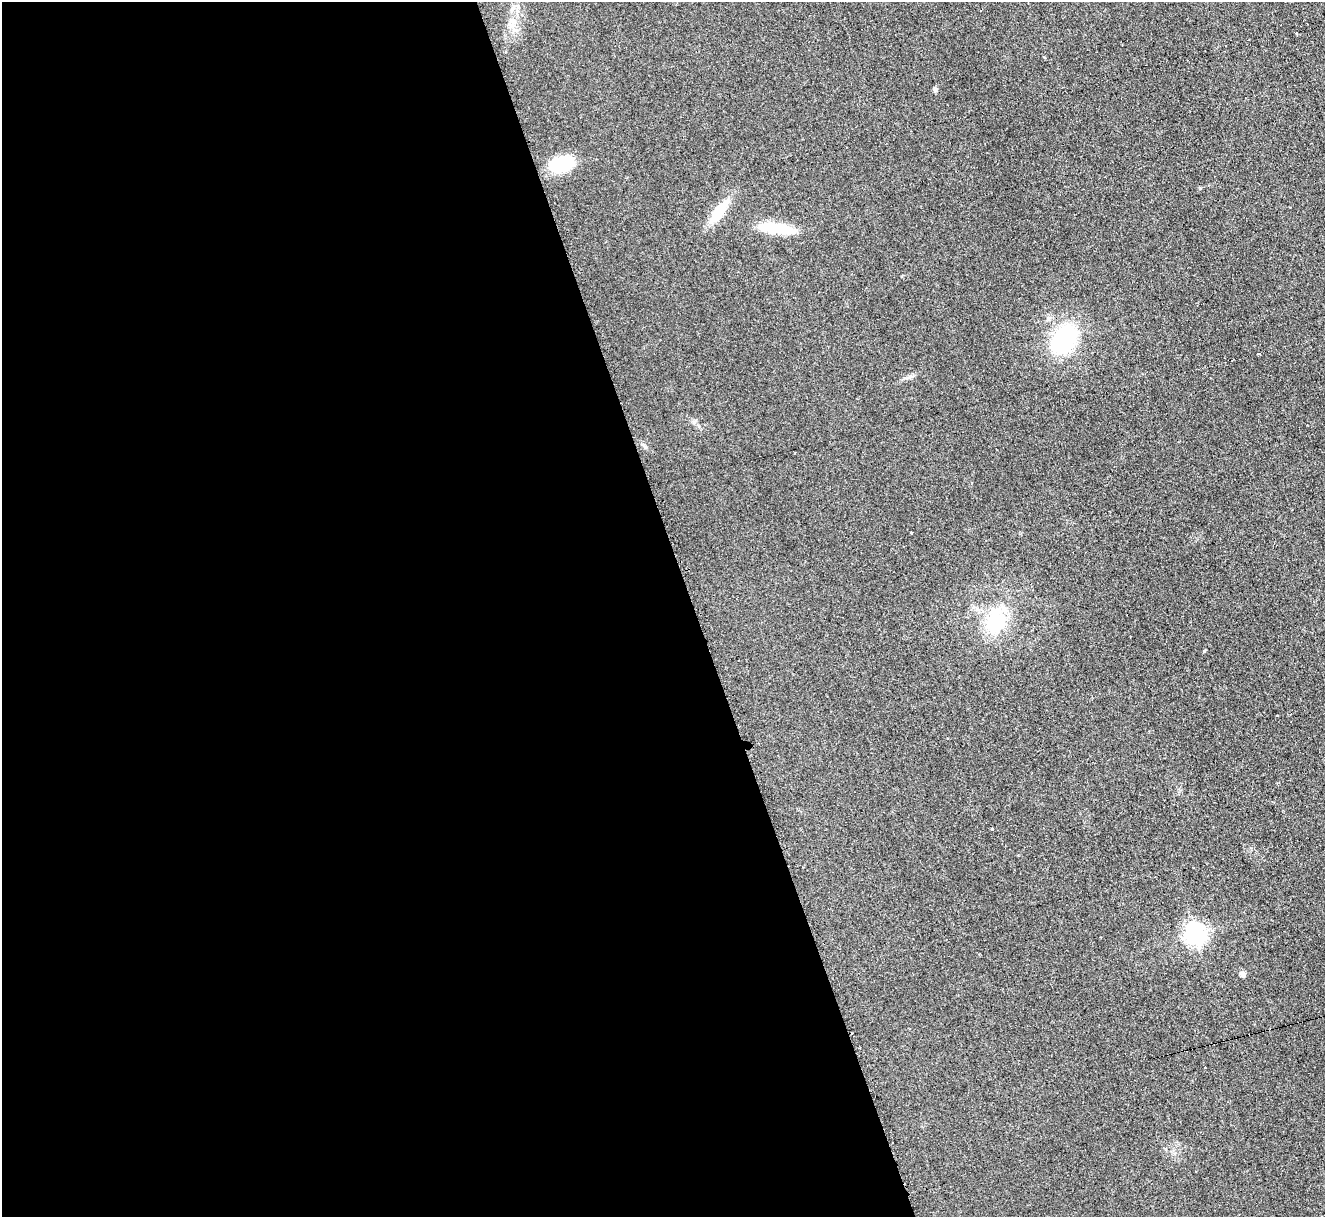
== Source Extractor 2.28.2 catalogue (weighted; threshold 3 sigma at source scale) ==
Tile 9 of 4 x 4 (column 1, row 3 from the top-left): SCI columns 20-1342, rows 1489-2703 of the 5319 x 5278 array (HDU 1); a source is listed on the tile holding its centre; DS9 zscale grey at full resolution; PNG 1327 x 1219 px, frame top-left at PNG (2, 2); no overlay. Shown black and unused: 52% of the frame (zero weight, under 2 of 3 exposures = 2% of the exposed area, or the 3 px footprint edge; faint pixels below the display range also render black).
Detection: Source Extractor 2.28.2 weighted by HDU 2 'WHT'; one run over the whole footprint, this tile lists its part. Background 0.123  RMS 0.012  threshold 0.0542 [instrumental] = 3 sigma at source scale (4.5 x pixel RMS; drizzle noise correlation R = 1.50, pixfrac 1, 0.05/0.05 arcsec/px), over >= 5 px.
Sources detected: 18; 2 cosmic-ray / hot-pixel residue — not listed; the other 16 listed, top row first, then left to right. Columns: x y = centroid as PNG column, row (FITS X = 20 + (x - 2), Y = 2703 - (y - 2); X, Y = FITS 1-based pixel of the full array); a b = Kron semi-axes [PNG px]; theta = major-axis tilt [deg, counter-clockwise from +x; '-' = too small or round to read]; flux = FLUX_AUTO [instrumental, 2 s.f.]
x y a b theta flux
512 21 7 6 - 4.7
1296 33 3 2 - 1.5
935 89 6 5 - 2.4
562 164 29 16 16 45
719 211 35 12 54 30
777 229 43 12 -8 41
1064 339 27 18 55 120
1258 354 3 3 - 4.5
911 532 3 3 - 2.4
995 622 23 20 78 71
1204 651 5 3 - 1.1
1277 716 3 2 - 1.2
992 829 4 3 - 5.3
1195 934 8 7 - 670
1242 974 7 6 - 3.3
1205 1068 3 2 - 1.3
Unlisted compact peaks at least as high as the median listed source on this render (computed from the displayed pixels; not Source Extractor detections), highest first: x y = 645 447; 909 377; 1044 57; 694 422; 902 276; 1174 1154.